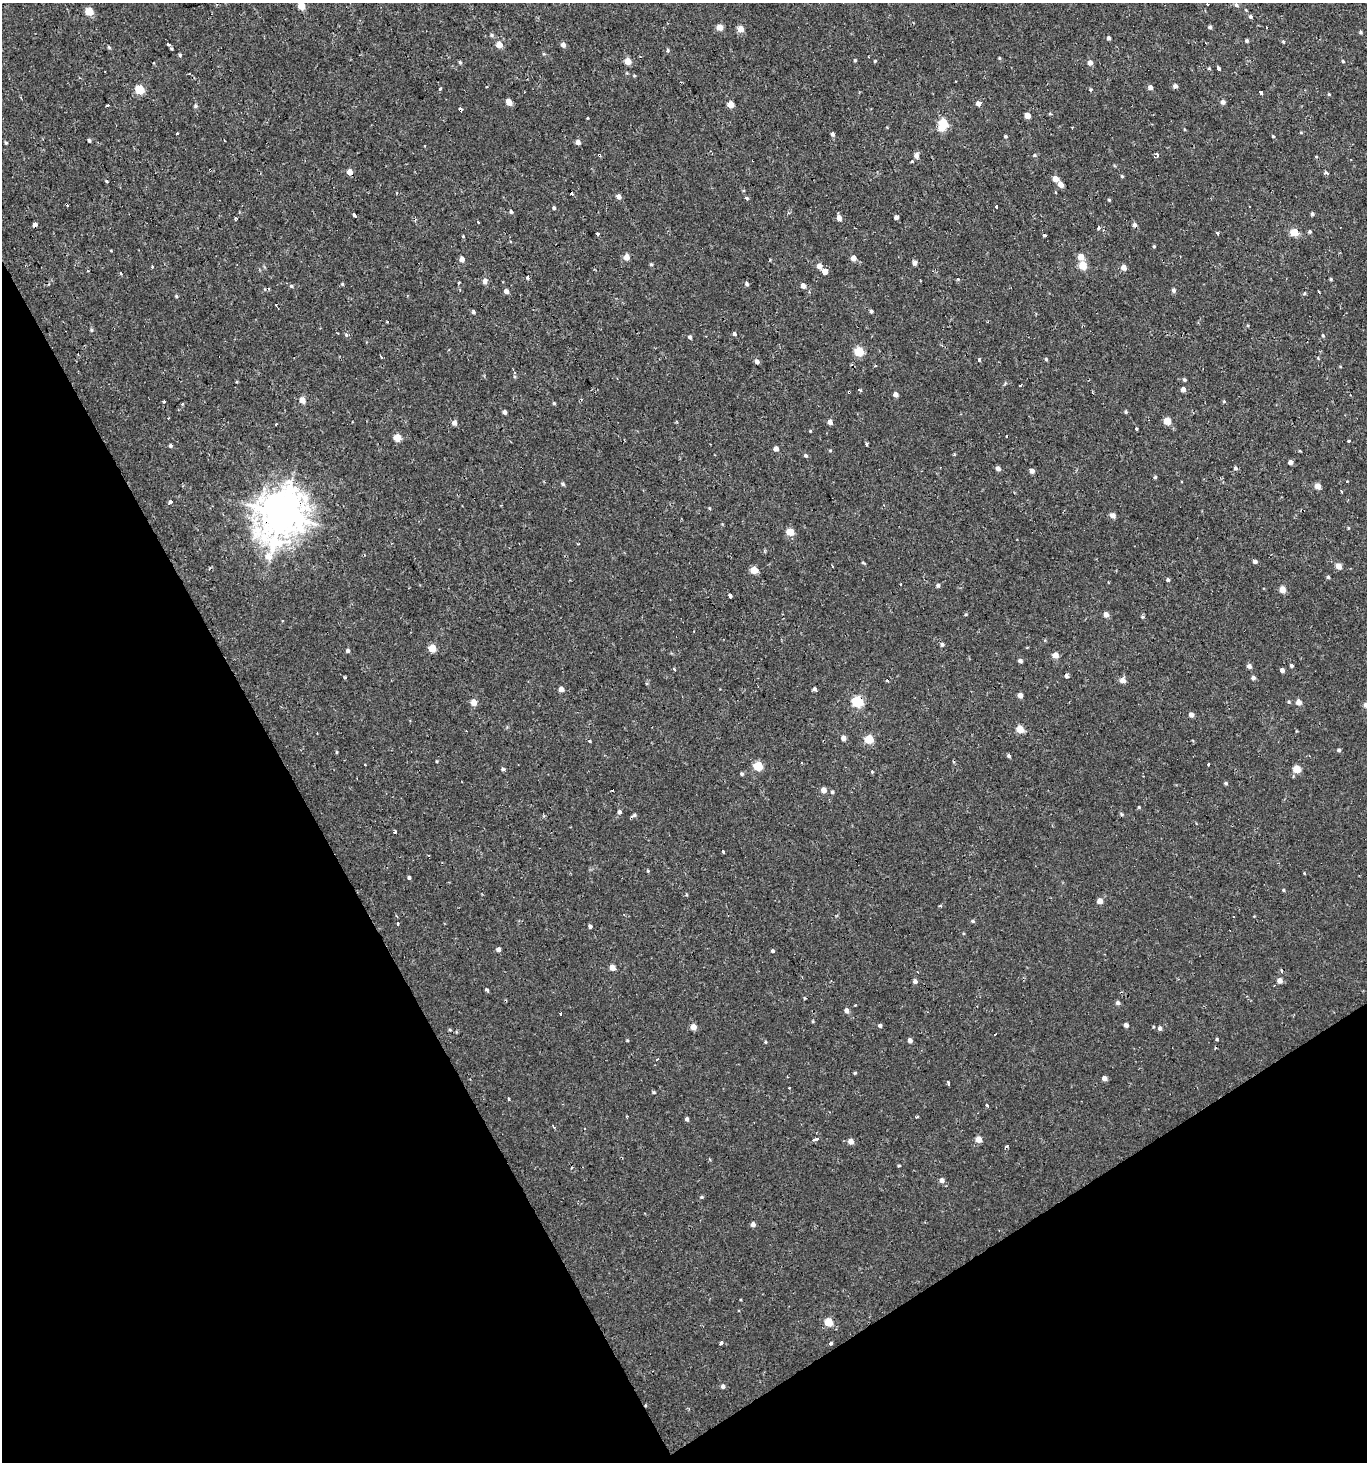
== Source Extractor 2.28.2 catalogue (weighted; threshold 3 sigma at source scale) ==
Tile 14 of 4 x 4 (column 2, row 4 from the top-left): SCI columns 1482-2846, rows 60-1519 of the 5776 x 5899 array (HDU 1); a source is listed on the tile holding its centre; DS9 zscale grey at full resolution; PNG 1369 x 1464 px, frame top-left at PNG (2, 3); no overlay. Shown black and unused: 29% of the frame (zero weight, under 2 of 3 exposures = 3% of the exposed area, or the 3 px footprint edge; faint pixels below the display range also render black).
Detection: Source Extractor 2.28.2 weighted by HDU 2 'WHT'; one run over the whole footprint, this tile lists its part. Background 6.84e-04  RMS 0.0024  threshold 0.011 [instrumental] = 3 sigma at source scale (4.5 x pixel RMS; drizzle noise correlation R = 1.50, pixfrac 1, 0.0396/0.0396 arcsec/px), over >= 5 px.
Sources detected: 296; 1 inside a brighter object's white glare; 24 cosmic-ray / hot-pixel residue — not listed; the other 271 listed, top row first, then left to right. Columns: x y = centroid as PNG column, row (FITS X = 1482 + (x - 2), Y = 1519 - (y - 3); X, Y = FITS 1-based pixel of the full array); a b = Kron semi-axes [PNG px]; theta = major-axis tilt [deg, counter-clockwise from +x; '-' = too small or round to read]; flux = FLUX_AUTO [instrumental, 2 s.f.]
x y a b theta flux
1207 5 3 3 - 1.2
1236 5 6 5 - 0.56
301 6 6 4 -21 5.2
89 11 5 5 - 6.8
1250 17 5 4 - 0.51
720 27 5 4 - 3.1
1210 27 5 4 - 0.51
741 29 5 5 - 2.6
1360 32 5 4 - 0.3
492 35 6 5 - 0.4
1109 38 4 4 - 0.57
1247 41 4 4 - 0.46
1283 42 4 4 - 0.27
168 44 3 3 - 0.87
499 45 5 5 - 3.2
563 45 5 5 - 1
109 47 5 4 - 0.3
668 51 6 4 72 0.34
544 54 6 3 -17 0.26
180 55 5 4 - 0.36
999 58 5 3 - 0.22
855 60 4 4 - 0.25
627 61 5 5 - 3.7
875 61 4 3 - 0.23
1343 61 5 4 - 0.26
460 62 5 4 - 0.32
1090 63 5 5 - 1.2
1218 68 4 3 - 4.3
1175 86 5 5 - 0.8
1150 87 5 5 - 1
140 89 5 5 - 11
440 89 3 3 - 2
1090 89 5 5 - 0.32
1261 92 4 3 - 4.1
1329 94 4 4 - 0.21
509 102 5 4 - 2.4
1223 102 5 5 - 0.95
978 103 5 4 - 1.2
730 104 5 4 - 3.5
107 105 3 2 - 0.37
195 106 5 5 - 0.41
461 110 4 3 - 4.6
1027 116 5 4 - 2.8
587 118 3 3 - 1.4
943 123 5 5 - 11
178 134 3 3 - 0.7
832 134 6 4 -46 0.55
1005 136 4 4 - 0.31
1273 136 4 3 - 0.25
89 141 4 3 - 0.39
578 142 5 5 - 1.1
6 143 4 4 - 0.26
1157 154 3 3 - 8.6
599 155 3 3 - 1.4
1035 155 6 5 - 0.36
916 156 6 5 - 1.2
1317 156 3 3 - 1
753 160 3 3 - 0.37
912 161 3 3 - 0.24
349 172 5 4 - 2.2
1326 173 4 3 - 0.72
1122 176 5 4 - 0.29
1056 179 5 5 - 2.1
106 181 4 3 - 0.22
1060 184 5 5 - 1.8
1055 192 3 3 - 0.71
619 197 5 4 - 1.1
746 198 3 3 - 1.1
1109 200 4 4 - 0.28
996 207 3 3 - 6.4
554 208 4 4 - 0.44
511 212 5 4 - 0.44
1312 214 4 4 - 0.42
354 215 3 3 - 2
896 217 4 4 - 0.66
839 218 6 5 - 1.4
235 219 4 3 - 0.28
478 222 3 2 - 0.53
35 225 4 4 - 0.79
1135 225 6 5 - 0.73
1099 228 5 4 - 0.48
1294 232 5 5 - 7.5
1310 232 5 5 - 0.39
1217 233 4 3 - 0.76
598 234 4 3 - 2
1045 235 3 3 - 6
463 236 4 4 - 0.21
1154 246 4 4 - 0.27
626 257 5 5 - 2.4
1081 257 5 5 - 2.8
853 258 5 4 - 2
462 259 5 4 - 1.7
770 260 4 3 - 0.18
915 263 5 4 - 1
651 264 5 4 - 0.31
1083 265 5 5 - 6.8
152 266 3 3 - 0.5
819 266 6 5 - 1.4
1123 267 5 5 - 1.8
825 272 4 3 - 60
120 273 4 3 - 0.23
527 277 5 4 - 0.41
1331 279 4 3 - 0.26
485 281 6 5 - 1.3
459 283 3 3 - 0.69
342 284 4 4 - 0.3
747 284 5 4 - 0.52
291 286 5 4 - 0.36
803 286 5 4 - 1.4
1174 290 5 5 - 0.67
506 291 5 4 - 1.2
810 292 4 3 - 0.25
1319 292 4 3 - 0.67
1304 294 5 3 - 0.3
176 296 5 4 - 0.29
871 311 4 4 - 0.43
473 312 5 4 - 0.47
387 321 3 3 - 1.2
91 330 5 4 - 0.32
734 334 4 4 - 0.51
346 335 6 4 -68 0.42
1323 335 5 4 - 0.27
690 337 5 4 - 0.56
859 351 5 5 - 11
381 357 3 3 - 0.85
1318 358 4 3 - 0.34
979 359 5 3 - 0.33
1046 359 4 4 - 0.34
757 362 5 4 - 0.96
876 366 3 3 - 0.48
1184 380 4 4 - 0.35
1020 385 4 3 - 0.19
1183 389 5 5 - 1
860 390 5 3 - 0.27
896 395 4 4 - 1.2
302 400 5 5 - 2.6
164 401 3 3 - 1.6
1224 401 5 4 - 0.27
554 403 4 4 - 0.31
504 412 4 4 - 0.88
1126 412 5 4 - 0.34
1167 421 5 5 - 4.5
830 422 4 4 - 1.5
454 423 5 5 - 1.2
276 424 3 2 - 0.54
1136 429 3 3 - 1.9
810 431 4 3 - 0.2
397 438 5 5 - 5.6
1349 441 3 3 - 2.6
867 444 3 3 - 1.5
171 446 5 4 - 0.43
776 449 5 4 - 1.2
830 450 5 3 - 0.25
806 456 5 4 - 0.47
1290 462 4 4 - 1.2
1235 468 6 5 - 0.52
998 469 5 4 - 0.86
1032 471 5 4 - 1.1
1155 477 4 4 - 0.37
563 484 5 4 - 0.44
1317 486 5 4 - 2.7
170 502 3 3 - 2
709 508 5 3 - 0.22
282 515 18 14 64 700
1113 515 5 5 - 1.6
790 532 5 5 - 5.8
1255 561 5 4 - 0.73
863 563 5 3 - 0.25
832 566 3 2 - 0.54
1338 566 5 5 - 2.3
754 570 5 5 - 5
1328 577 4 4 - 0.39
1168 580 4 4 - 0.44
938 585 4 4 - 0.57
1282 590 5 4 - 3.4
730 596 3 3 - 6.7
1106 614 5 5 - 1.6
1142 617 5 4 - 0.35
942 644 5 4 - 0.54
432 648 5 5 - 6.4
348 650 4 4 - 0.58
1055 655 5 4 - 2.6
1020 661 5 4 - 0.65
1249 666 5 5 - 0.86
1291 666 4 4 - 0.52
1282 670 4 4 - 1
1066 676 5 4 - 0.61
1253 678 5 5 - 0.68
1123 680 5 5 - 1.9
561 689 5 4 - 1.5
814 689 4 4 - 0.52
1020 695 4 4 - 1.5
474 702 5 5 - 2.7
857 702 6 5 - 20
1289 702 5 3 - 0.28
1298 702 5 4 - 2.1
1366 705 5 5 - 1
1191 715 5 4 - 1.3
1020 729 5 5 - 4.8
843 738 4 4 - 1.4
869 739 5 5 - 9.2
589 741 3 3 - 0.52
1339 750 4 4 - 0.5
337 752 5 3 - 0.23
1009 756 4 4 - 0.45
436 761 4 3 - 0.21
365 764 3 3 - 0.42
1208 764 4 3 - 1.8
758 766 5 5 - 11
503 769 4 3 - 0.67
1297 769 5 5 - 5.8
872 772 4 3 - 0.3
742 774 4 4 - 0.4
1226 783 4 4 - 0.41
823 790 5 5 - 2.1
832 792 4 4 - 0.4
1139 807 5 3 - 0.22
619 812 5 5 - 0.6
1122 814 6 4 -29 0.36
634 815 7 5 18 0.48
395 832 4 3 - 0.6
723 851 3 3 - 1.3
648 871 4 4 - 0.25
1304 873 4 3 - 0.19
409 877 4 4 - 0.4
1283 890 4 4 - 0.26
1100 901 5 4 - 2.1
973 921 5 4 - 0.4
398 923 3 3 - 2.7
590 926 4 4 - 0.59
498 949 4 4 - 1.1
773 951 4 4 - 0.43
612 967 4 4 - 2.7
1279 980 5 4 - 1.7
915 981 5 5 - 0.86
486 989 4 3 - 0.96
804 998 5 3 - 0.18
1118 1002 5 5 - 0.72
846 1011 5 4 - 1.2
560 1013 3 3 - 3.3
813 1021 4 4 - 0.23
1126 1025 4 4 - 1.1
880 1026 5 4 - 0.51
693 1027 5 5 - 2.2
1160 1028 5 5 - 0.72
1217 1039 4 3 - 0.28
627 1040 3 3 - 0.21
910 1040 4 4 - 0.98
765 1042 4 4 - 0.26
657 1060 3 3 - 2.9
855 1073 4 3 - 0.31
1104 1078 4 4 - 1.3
948 1083 4 3 - 0.71
789 1087 3 3 - 0.49
654 1092 4 4 - 0.31
509 1100 3 3 - 2.2
987 1105 3 3 - 1.5
917 1117 3 3 - 0.31
687 1119 4 4 - 0.6
816 1139 4 3 - 1.1
978 1139 5 4 - 3.1
851 1141 5 4 - 2
710 1159 4 3 - 0.31
899 1165 4 3 - 0.27
942 1180 5 5 - 1.2
702 1197 6 4 27 0.37
753 1224 4 4 - 1.2
829 1322 5 5 - 6.8
721 1343 4 3 - 3.9
831 1343 3 3 - 3.8
723 1386 5 4 - 0.75
Overlapping masked pixels (flux is a lower limit): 6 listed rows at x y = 461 110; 599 155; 753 160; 349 172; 282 515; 857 702
Isophote crosses this tile's border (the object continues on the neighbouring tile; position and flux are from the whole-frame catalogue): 1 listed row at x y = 1366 705